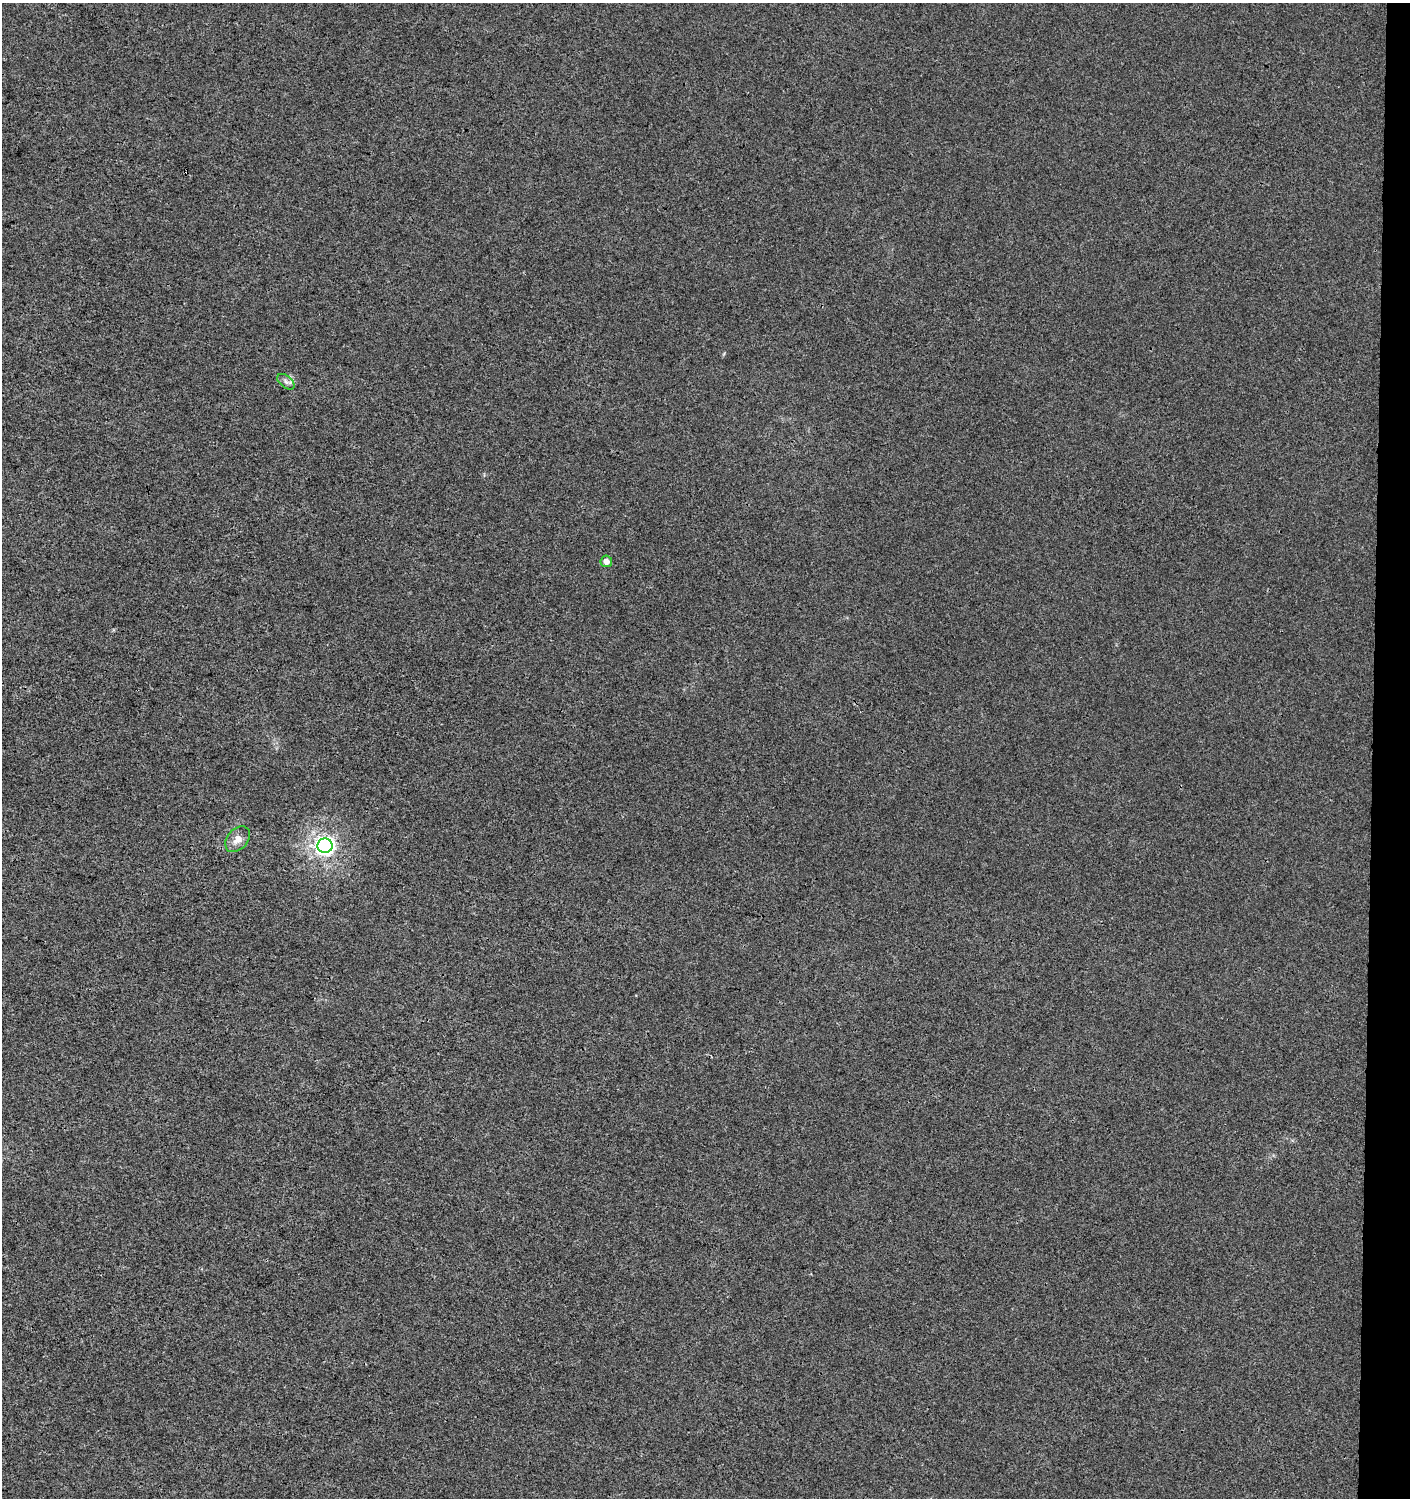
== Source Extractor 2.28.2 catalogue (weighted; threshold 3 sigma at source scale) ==
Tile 6 of 3 x 3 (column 3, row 2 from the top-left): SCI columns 3043-4450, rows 1507-3002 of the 4737 x 4499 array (HDU 1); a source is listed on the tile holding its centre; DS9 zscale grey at full resolution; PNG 1412 x 1500 px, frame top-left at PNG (2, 3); each listed source drawn as its Kron ellipse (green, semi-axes under 4 px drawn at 4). Shown black and unused: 3% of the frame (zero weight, under 3 of 4 exposures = <1% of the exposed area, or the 3 px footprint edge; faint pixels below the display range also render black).
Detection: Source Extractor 2.28.2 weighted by HDU 2 'WHT'; one run over the whole footprint, this tile lists its part. Background 0.00118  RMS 0.0033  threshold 0.0149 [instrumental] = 3 sigma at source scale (4.5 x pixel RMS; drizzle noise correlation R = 1.50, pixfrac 1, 0.0396/0.0396 arcsec/px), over >= 5 px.
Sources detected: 4; all 4 listed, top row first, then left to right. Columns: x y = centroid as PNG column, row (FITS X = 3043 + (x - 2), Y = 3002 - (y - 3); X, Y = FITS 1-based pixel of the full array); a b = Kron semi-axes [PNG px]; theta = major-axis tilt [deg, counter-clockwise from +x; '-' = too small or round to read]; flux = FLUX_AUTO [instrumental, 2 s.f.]
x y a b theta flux
286 382 10 6 -40 1.3
606 561 6 6 - 1.9
238 839 15 10 49 3
325 846 7 7 - 160